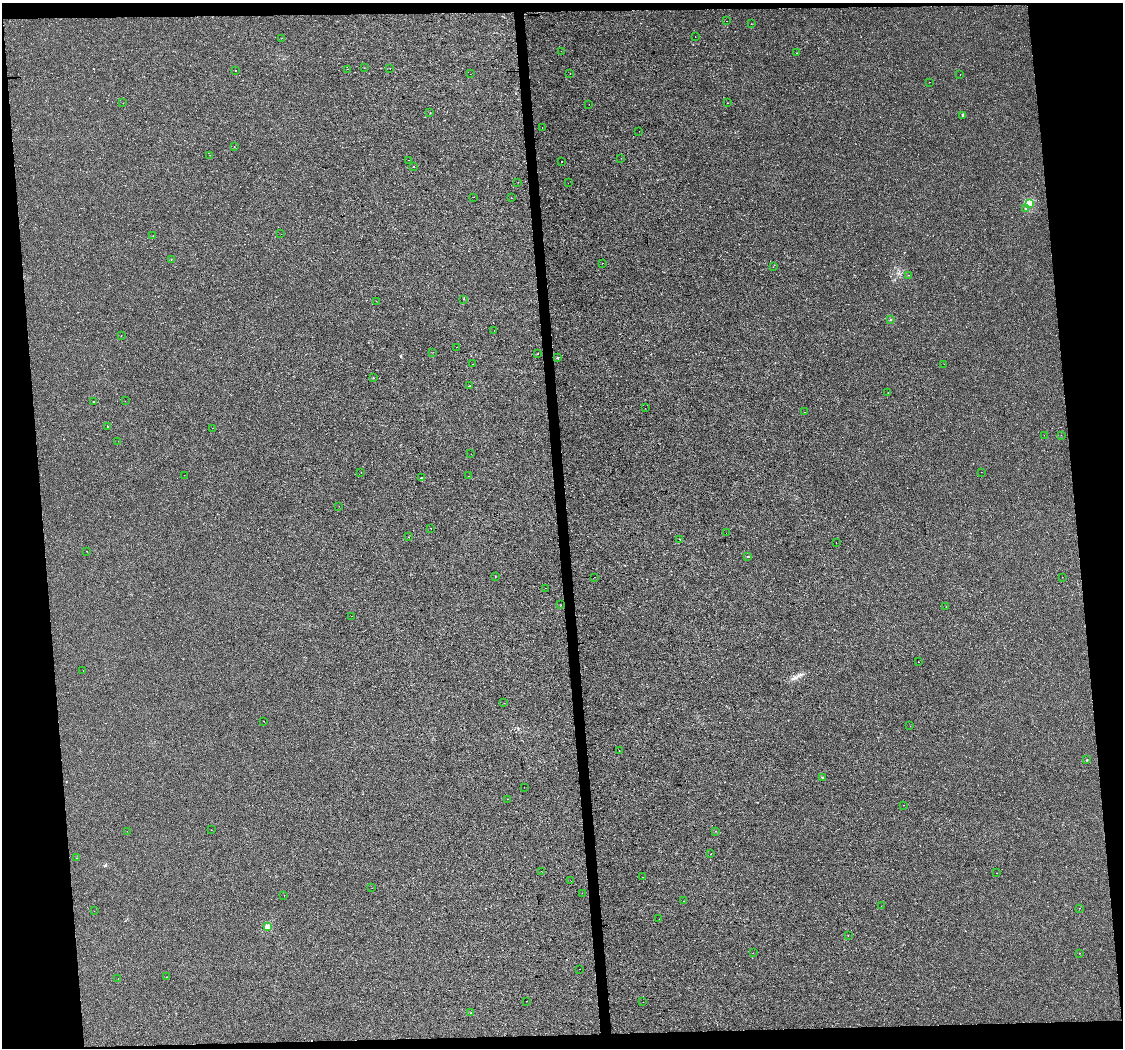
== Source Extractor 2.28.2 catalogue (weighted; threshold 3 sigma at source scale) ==
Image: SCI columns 1-4483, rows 4-4185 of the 4483 x 4230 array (HDU 1 of 3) = the unmasked area's bounding box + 8 px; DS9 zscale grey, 4 x 4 block average (1 PNG px = mean of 4 x 4 image px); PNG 1125 x 1050 px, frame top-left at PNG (2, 3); each listed source drawn as its Kron ellipse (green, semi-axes under 4 px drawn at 4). Shown black and unused: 11% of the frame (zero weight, under 3 of 4 exposures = <1% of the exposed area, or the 3 px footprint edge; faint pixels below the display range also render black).
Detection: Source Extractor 2.28.2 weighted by HDU 2 'WHT'. Background 5.44e-04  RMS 0.0017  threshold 0.00785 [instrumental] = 3 sigma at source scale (4.5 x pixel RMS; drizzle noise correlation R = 1.50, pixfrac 1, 0.0396/0.0396 arcsec/px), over >= 5 px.
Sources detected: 127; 6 cosmic-ray / hot-pixel residue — neither listed nor drawn; the other 121 listed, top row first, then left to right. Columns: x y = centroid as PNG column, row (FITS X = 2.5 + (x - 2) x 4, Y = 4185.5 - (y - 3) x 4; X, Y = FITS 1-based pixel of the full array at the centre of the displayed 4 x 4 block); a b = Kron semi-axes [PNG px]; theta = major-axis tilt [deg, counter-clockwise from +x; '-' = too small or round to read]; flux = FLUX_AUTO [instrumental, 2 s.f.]
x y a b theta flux
727 21 2 2 - 0.15
751 24 2 2 - 0.2
695 37 2 2 - 0.28
281 38 2 2 - 0.5
561 51 2 2 - 0.19
796 53 2 2 - 0.4
364 68 2 2 - 0.39
390 68 2 2 - 0.3
347 69 2 2 - 0.39
235 70 2 2 - 1.6
470 74 2 2 - 0.92
570 74 2 2 - 0.18
960 74 2 2 - 0.18
929 82 2 2 - 0.16
123 103 2 2 - 0.18
728 103 2 2 - 0.23
589 104 2 2 - 0.15
430 113 2 2 - 0.44
962 115 3 2 - 0.5
542 127 2 2 - 1.2
639 131 2 2 - 0.46
234 147 2 2 - 0.22
210 155 2 2 - 0.16
621 158 2 2 - 0.15
408 160 2 2 - 0.45
561 161 2 2 - 0.79
414 166 2 2 - 0.89
518 182 2 2 - 0.29
568 183 2 2 - 0.17
473 197 2 2 - 0.58
511 198 2 2 - 0.33
1029 203 2 2 - 58
1026 209 2 2 - 0.68
281 234 2 2 - 0.4
153 235 2 2 - 0.17
171 259 2 2 - 0.19
602 263 2 2 - 1
773 267 2 2 - 0.28
909 275 2 2 - 1.1
464 299 2 2 - 0.89
376 301 2 2 - 0.14
891 319 2 2 - 0.68
494 330 2 2 - 0.22
121 336 2 2 - 1.9
456 347 2 2 - 0.19
433 352 2 2 - 0.22
538 353 2 2 - 0.99
558 358 2 2 - 0.28
473 364 2 2 - 0.2
944 364 2 2 - 0.22
373 378 2 2 - 1.1
470 386 2 2 - 0.26
888 393 2 2 - 0.21
125 401 2 2 - 0.16
93 402 2 2 - 0.64
645 408 2 2 - 0.12
805 412 2 2 - 1.3
108 426 2 2 - 1.3
212 428 2 2 - 1.2
1044 435 2 2 - 0.21
1061 435 2 2 - 0.27
118 441 2 2 - 0.16
471 454 2 2 - 0.18
981 472 2 2 - 0.2
361 473 2 2 - 0.18
184 475 2 2 - 0.88
468 476 2 2 - 0.17
421 478 2 2 - 0.76
339 506 2 2 - 0.15
431 528 2 2 - 2
726 533 2 2 - 0.45
409 537 2 2 - 0.39
680 539 2 2 - 0.29
836 543 2 2 - 0.23
87 551 2 2 - 0.29
748 557 2 2 - 1.7
495 576 2 2 - 0.34
594 577 2 2 - 1.3
1062 577 2 2 - 0.17
545 588 2 2 - 0.29
561 605 2 2 - 0.35
946 606 2 2 - 0.38
352 616 2 2 - 0.22
919 662 2 2 - 0.55
83 670 2 2 - 0.2
504 703 2 2 - 0.23
264 721 2 2 - 0.25
910 726 2 2 - 0.13
619 751 2 2 - 0.17
1087 760 2 2 - 1.3
822 777 2 2 - 3
524 787 2 2 - 0.16
507 799 2 2 - 1.7
903 805 2 2 - 0.21
211 830 2 2 - 0.19
127 831 2 2 - 0.35
716 831 2 2 - 0.3
711 854 2 2 - 0.2
77 858 2 2 - 0.16
541 871 2 2 - 0.39
997 873 2 2 - 0.15
643 877 2 2 - 0.41
571 881 2 2 - 0.15
372 888 2 2 - 0.23
582 893 2 2 - 0.22
284 895 2 2 - 0.91
684 901 2 2 - 0.35
881 906 2 2 - 0.14
1079 908 2 2 - 0.87
94 911 2 2 - 0.27
659 919 2 2 - 0.17
267 927 2 2 - 38
848 936 2 2 - 1
753 953 2 2 - 0.19
1080 953 2 2 - 0.78
580 969 2 2 - 0.24
166 977 2 2 - 0.43
118 978 2 2 - 0.41
526 1001 2 2 - 0.25
643 1002 2 2 - 0.18
471 1013 2 2 - 0.49
Diffuse or blended objects may show on this block-average render without a row.